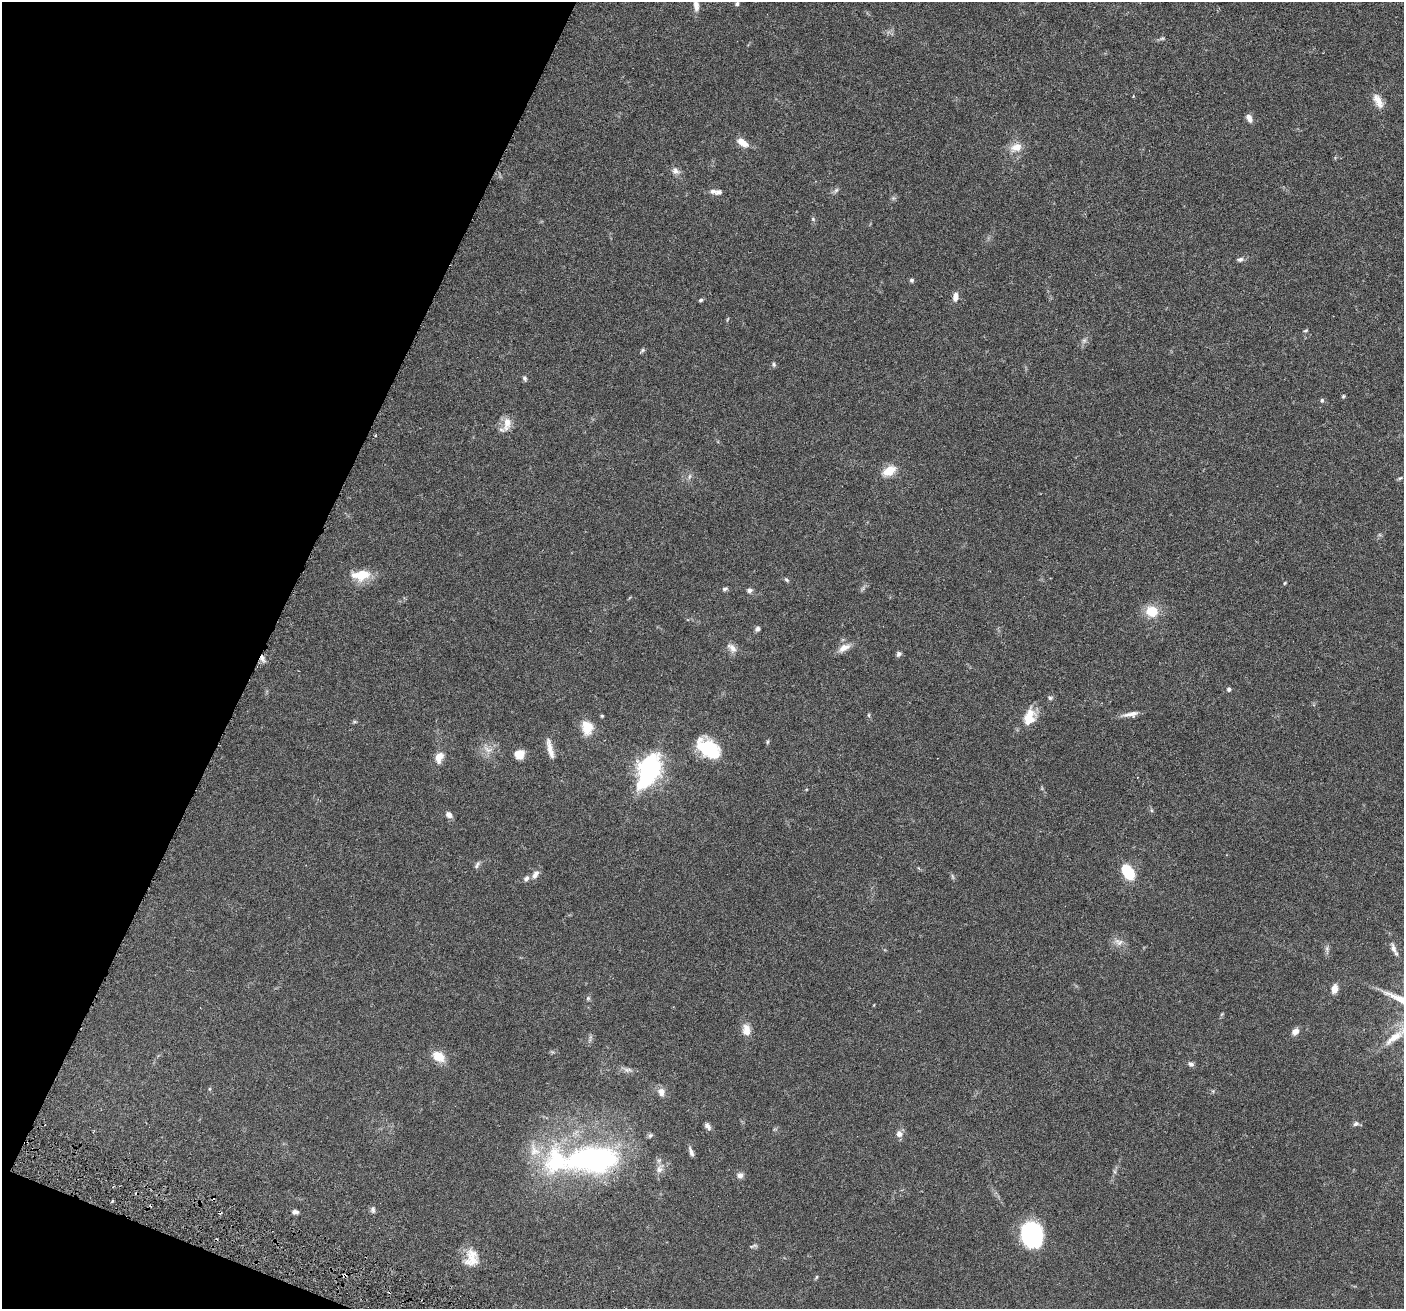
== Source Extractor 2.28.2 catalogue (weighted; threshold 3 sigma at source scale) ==
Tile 9 of 4 x 4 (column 1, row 3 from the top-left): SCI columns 32-1433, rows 1641-2947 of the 5669 x 5762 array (HDU 1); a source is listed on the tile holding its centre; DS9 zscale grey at full resolution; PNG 1406 x 1311 px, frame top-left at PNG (2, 2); no overlay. Shown black and unused: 20% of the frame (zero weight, under 3 of 6 exposures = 3% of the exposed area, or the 3 px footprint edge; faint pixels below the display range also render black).
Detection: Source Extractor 2.28.2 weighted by HDU 2 'WHT'; one run over the whole footprint, this tile lists its part. Background 0.054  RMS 0.0031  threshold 0.0128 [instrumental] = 3 sigma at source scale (4.09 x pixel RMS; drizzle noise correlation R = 1.36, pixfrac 0.8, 0.05/0.05 arcsec/px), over >= 5 px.
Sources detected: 92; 1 inside a brighter object's white glare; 2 cosmic-ray / hot-pixel residue — not listed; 4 inside a brighter listed object's ellipse — not listed separately; the other 85 listed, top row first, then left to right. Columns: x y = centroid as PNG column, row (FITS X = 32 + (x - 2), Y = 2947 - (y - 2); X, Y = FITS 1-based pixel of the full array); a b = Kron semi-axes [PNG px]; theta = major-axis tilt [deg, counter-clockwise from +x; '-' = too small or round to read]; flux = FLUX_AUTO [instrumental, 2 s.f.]
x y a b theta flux
737 4 5 4 - 0.6
696 5 14 7 -83 2
1162 38 7 4 19 0.45
1133 96 3 3 - 0.23
1378 101 20 9 -61 2.9
1249 118 10 6 -64 1.5
743 143 17 8 -34 2.7
1016 147 16 11 19 3.3
675 171 12 9 -36 1.4
836 190 7 4 45 0.61
718 192 9 6 8 1.1
813 219 6 5 - 0.44
1240 259 8 6 15 0.82
912 280 5 5 - 0.54
955 297 11 6 83 1.7
701 300 5 4 - 0.49
1306 331 6 3 9 0.32
1084 340 6 6 - 0.68
642 350 8 4 57 0.45
774 364 6 5 - 0.5
525 378 7 5 -69 0.64
1343 396 5 4 - 0.35
1322 400 5 5 - 0.44
507 424 21 10 78 3.1
889 471 15 9 30 4.6
689 476 8 4 81 0.64
1400 478 7 4 42 0.41
361 575 23 12 4 6.4
786 580 7 4 -45 0.51
1285 583 4 4 - 0.27
725 589 6 5 - 0.63
749 590 7 6 - 0.83
1152 611 14 13 - 5.8
757 629 6 5 - 0.82
732 648 15 8 -41 1.8
844 648 17 8 29 2.4
899 654 7 6 - 0.77
262 658 11 5 -67 1.1
1229 689 5 5 - 0.62
1050 698 6 5 - 0.52
1131 714 21 6 12 2
869 715 6 4 -89 0.35
602 716 4 4 - 0.35
1028 719 16 13 -10 4
587 728 18 13 -84 4.7
767 742 6 4 89 0.39
707 748 23 18 -29 13
550 749 28 7 -76 2.6
488 750 12 8 -25 2
519 754 10 10 - 3
439 757 13 9 66 2.9
649 769 13 8 65 170
449 815 8 6 -39 1.4
477 865 11 5 57 0.76
1128 872 15 9 -59 11
535 874 13 7 61 1.5
952 876 8 3 -71 0.44
526 879 9 6 58 0.89
1119 942 12 9 -27 1.8
1327 948 7 6 - 0.73
1393 948 14 6 -70 1.4
1335 989 9 6 79 2.4
588 998 6 5 - 0.45
1222 1014 6 4 70 0.33
746 1030 15 10 -85 2.6
1295 1032 9 6 47 1.7
1395 1037 35 9 36 5.9
438 1056 15 11 -32 4.1
1191 1064 8 6 -22 0.88
627 1070 10 6 5 1
661 1092 10 8 -77 1.8
1356 1124 8 6 19 0.81
708 1126 10 5 -52 1.1
899 1134 7 7 - 1.6
650 1135 8 5 48 0.51
691 1152 12 4 -69 1.1
591 1159 70 32 3 68
659 1169 15 8 55 1.9
740 1175 8 7 - 1.2
373 1209 9 6 -85 0.76
295 1212 8 5 -9 0.83
1031 1235 21 18 -70 34
753 1246 12 4 12 0.54
472 1258 24 17 83 5.2
816 1277 6 4 88 0.34
Overlapping masked pixels (flux is a lower limit): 1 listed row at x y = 262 658
Isophote crosses this tile's border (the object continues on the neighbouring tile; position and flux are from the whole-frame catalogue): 2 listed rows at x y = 696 5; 1395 1037